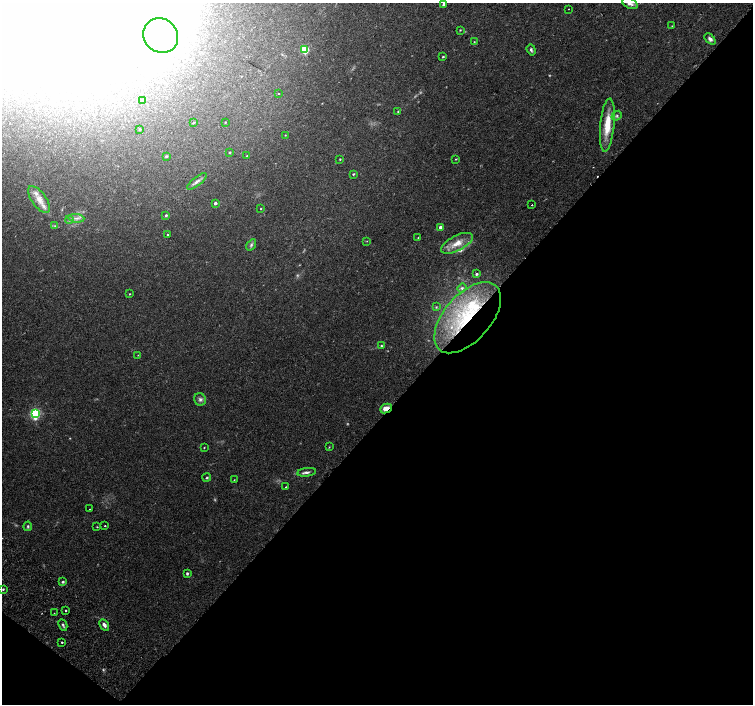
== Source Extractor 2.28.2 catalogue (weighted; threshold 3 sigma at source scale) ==
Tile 15 of 4 x 4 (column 3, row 4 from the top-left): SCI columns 3092-4592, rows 337-1739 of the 6176 x 6218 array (HDU 1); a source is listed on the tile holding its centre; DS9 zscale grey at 2 x 2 block average (1 PNG px = mean of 2 x 2 image px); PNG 755 x 706 px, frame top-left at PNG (2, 3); each listed source drawn as its Kron ellipse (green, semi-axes under 4 px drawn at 4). Shown black and unused: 43% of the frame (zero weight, under 2 of 3 exposures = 6% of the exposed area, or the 3 px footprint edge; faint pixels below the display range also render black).
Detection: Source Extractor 2.28.2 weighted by HDU 2 'WHT'; one run over the whole footprint, this tile lists its part. Background 0.0506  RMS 0.0043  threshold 0.0196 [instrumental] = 3 sigma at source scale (4.5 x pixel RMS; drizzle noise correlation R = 1.50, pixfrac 1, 0.0396/0.0396 arcsec/px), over >= 5 px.
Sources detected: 94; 8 too faint to see at this stretch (2 x 2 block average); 11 inside a brighter object's white glare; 1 cosmic-ray / hot-pixel residue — neither listed nor drawn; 5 inside a brighter listed object's ellipse — not listed separately; the other 69 listed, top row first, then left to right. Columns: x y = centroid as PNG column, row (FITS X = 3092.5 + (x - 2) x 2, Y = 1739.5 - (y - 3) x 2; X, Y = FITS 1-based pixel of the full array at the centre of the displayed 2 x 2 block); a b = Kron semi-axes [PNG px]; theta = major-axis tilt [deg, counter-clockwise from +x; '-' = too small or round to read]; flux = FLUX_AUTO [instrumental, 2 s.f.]
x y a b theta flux
630 3 8 5 -24 4.8
444 4 3 2 - 3.3
568 9 2 2 - 0.33
672 26 3 2 - 0.53
460 30 2 2 - 0.69
161 36 18 16 -45 170
710 39 6 4 -48 3
474 42 2 2 - 0.6
305 50 3 3 - 52
531 50 6 3 -70 1.7
443 57 2 2 - 1
279 93 3 2 - 0.44
143 101 3 2 - 1.7
398 111 3 2 - 0.73
617 116 5 4 - 2.2
225 122 2 2 - 0.52
193 123 3 2 - 0.85
607 125 27 7 84 24
140 129 3 2 - 0.92
285 135 2 2 - 0.49
229 152 2 2 - 0.85
166 156 3 3 - 1.4
247 156 2 2 - 0.66
340 159 2 2 - 0.76
456 159 3 2 - 0.67
353 174 3 2 - 0.97
197 181 12 3 39 3.5
39 200 15 7 -54 9.3
215 203 2 2 - 2.9
532 205 2 2 - 1.4
261 209 2 2 - 0.56
166 215 3 2 - 1.3
76 218 8 3 -6 3.2
69 220 4 3 - 1.4
55 226 4 3 - 1
440 227 3 2 - 6.1
168 235 2 2 - 2.4
418 238 2 2 - 0.47
367 241 3 2 - 0.45
457 243 17 7 28 13
251 245 6 4 56 2
477 274 3 3 - 1.7
462 288 5 4 - 2
130 294 2 2 - 0.69
436 307 3 3 - 0.84
468 318 43 23 48 99
381 346 4 3 - 1.2
138 355 2 2 - 0.39
200 399 6 5 - 3
386 409 6 4 25 8.8
35 414 4 3 - 140
329 447 4 2 - 0.75
204 448 2 2 - 0.58
307 472 9 3 7 2.9
207 477 4 3 - 1.3
234 480 2 2 - 0.4
285 487 2 2 - 1.3
89 509 2 2 - 0.34
28 526 4 4 - 1.6
105 526 2 2 - 1
97 527 2 2 - 0.63
187 573 3 3 - 1.6
63 582 4 3 - 1.5
3 589 2 2 - 1
66 611 2 2 - 2.7
54 613 2 2 - 1
63 625 6 3 -64 1.6
104 625 6 3 -61 3.7
62 642 2 2 - 2.6
Overlapping masked pixels (flux is a lower limit): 2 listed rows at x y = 468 318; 386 409
Isophote crosses this tile's border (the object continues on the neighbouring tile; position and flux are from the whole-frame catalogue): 3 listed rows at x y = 630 3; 444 4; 161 36
Diffuse or blended objects may show on this block-average render without a row.